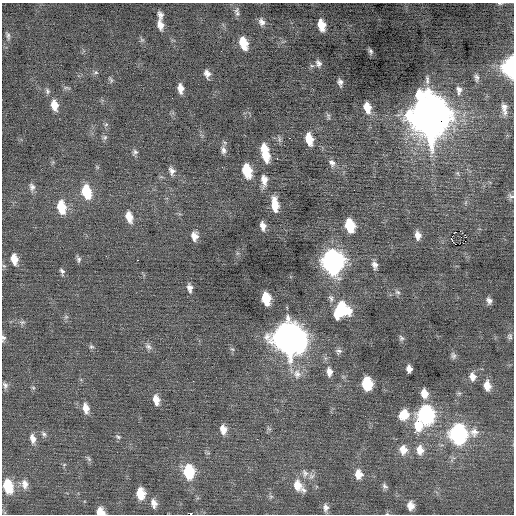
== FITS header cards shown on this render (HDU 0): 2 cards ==
NAXIS1  =                  512 / Axis length
NAXIS2  =                  512 / Axis length

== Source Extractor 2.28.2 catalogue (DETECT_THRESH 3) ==
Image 512 x 512 px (HDU 0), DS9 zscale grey, 1 PNG px = 1 image px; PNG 516 x 516 px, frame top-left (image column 1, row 512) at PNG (2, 3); no overlay
Background -0.0118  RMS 0.73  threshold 2.2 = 3 sigma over >= 5 px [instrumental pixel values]
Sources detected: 118; all 118 listed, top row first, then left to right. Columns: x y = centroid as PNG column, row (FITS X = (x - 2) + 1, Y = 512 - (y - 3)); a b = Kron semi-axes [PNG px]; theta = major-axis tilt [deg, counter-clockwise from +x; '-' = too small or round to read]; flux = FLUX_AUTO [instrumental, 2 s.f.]
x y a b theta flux
500 4 7 3 -1 64
237 12 12 5 -82 160
160 15 7 5 -66 200
262 22 9 7 -63 230
160 25 11 6 -81 360
321 25 10 6 -77 820
8 36 11 5 -78 130
243 43 11 6 -74 1100
370 51 8 5 -73 130
318 63 9 7 -70 190
312 66 6 4 -18 66
511 67 12 7 88 8600
96 72 7 5 16 95
207 74 7 5 -74 260
476 78 10 6 -81 170
111 80 9 4 -54 82
427 80 13 5 -87 180
340 82 7 4 -81 180
67 88 10 3 -9 79
180 88 9 5 -83 400
459 90 12 7 -88 260
47 91 8 5 -65 120
54 105 11 7 -78 620
367 107 11 7 -77 650
504 108 14 6 -83 310
429 115 17 14 -78 190000
328 116 9 4 -73 93
106 124 6 4 3 71
105 137 8 7 - 120
289 138 2 2 - 200
309 139 10 6 -77 870
223 150 11 7 -78 220
135 152 8 6 46 130
265 153 16 6 -78 1500
277 159 3 2 - 370
332 163 11 8 -50 240
97 167 7 4 -72 66
222 167 3 2 - 54
172 171 11 7 -71 240
247 171 11 7 -76 1700
457 173 6 5 - 89
264 180 14 7 -89 430
32 187 10 7 -76 200
86 192 13 8 -75 1700
511 196 10 7 -39 140
275 205 14 6 -83 840
61 207 13 8 -79 1300
129 217 12 7 -74 560
263 226 8 5 -80 300
350 226 11 7 -76 1600
460 231 2 2 - 390
418 235 10 7 -84 340
465 235 2 2 - 230
194 236 10 7 -83 370
451 239 3 2 - 270
14 259 11 7 -80 570
79 260 8 6 87 120
137 260 2 2 - 300
332 262 13 10 -80 26000
375 265 10 6 -77 240
62 271 8 5 -68 130
190 288 10 6 -81 240
397 292 8 6 -29 140
331 298 10 6 -77 170
266 299 10 7 -79 1400
489 301 8 6 -68 190
342 310 14 13 - 2800
66 317 7 6 - 100
22 322 8 5 19 120
510 336 8 6 -76 110
3 338 8 5 77 130
288 338 15 13 -66 77000
401 338 8 6 -61 120
148 346 10 7 -51 190
91 347 7 6 - 100
232 349 6 4 -43 77
338 351 8 8 - 150
453 356 10 7 -73 140
409 369 7 5 -82 270
329 372 11 7 -85 340
297 374 15 11 -81 510
472 376 10 8 -80 350
367 384 10 7 -84 2500
5 385 9 7 -60 160
487 386 10 7 -81 540
33 388 6 5 - 76
424 393 10 8 -79 520
156 400 11 7 -79 450
86 408 12 7 -77 450
425 414 12 10 -81 10000
404 415 11 10 - 940
418 425 14 10 -86 960
223 429 11 8 -84 430
269 429 6 5 - 89
415 432 3 2 - 340
44 434 9 6 -52 140
458 434 12 12 - 12000
118 437 8 5 -31 99
33 438 13 7 -78 330
403 450 12 10 -83 520
420 450 12 9 -86 490
89 459 9 5 -49 100
64 465 6 3 20 59
189 472 12 8 -85 2500
305 473 12 8 -72 310
358 474 11 8 -82 540
25 484 13 9 -82 380
298 485 14 10 -75 700
8 486 13 8 -76 1800
385 486 9 6 -46 130
303 490 9 7 -63 160
140 493 10 7 -86 920
271 496 6 4 0 84
154 503 11 7 -76 300
411 506 9 7 -84 400
326 507 9 7 89 220
100 512 7 6 - 610
191 514 3 2 - 1100
At the frame edge (FLAGS 8, measured only in part): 6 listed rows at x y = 500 4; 511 67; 511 196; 3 338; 100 512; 191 514